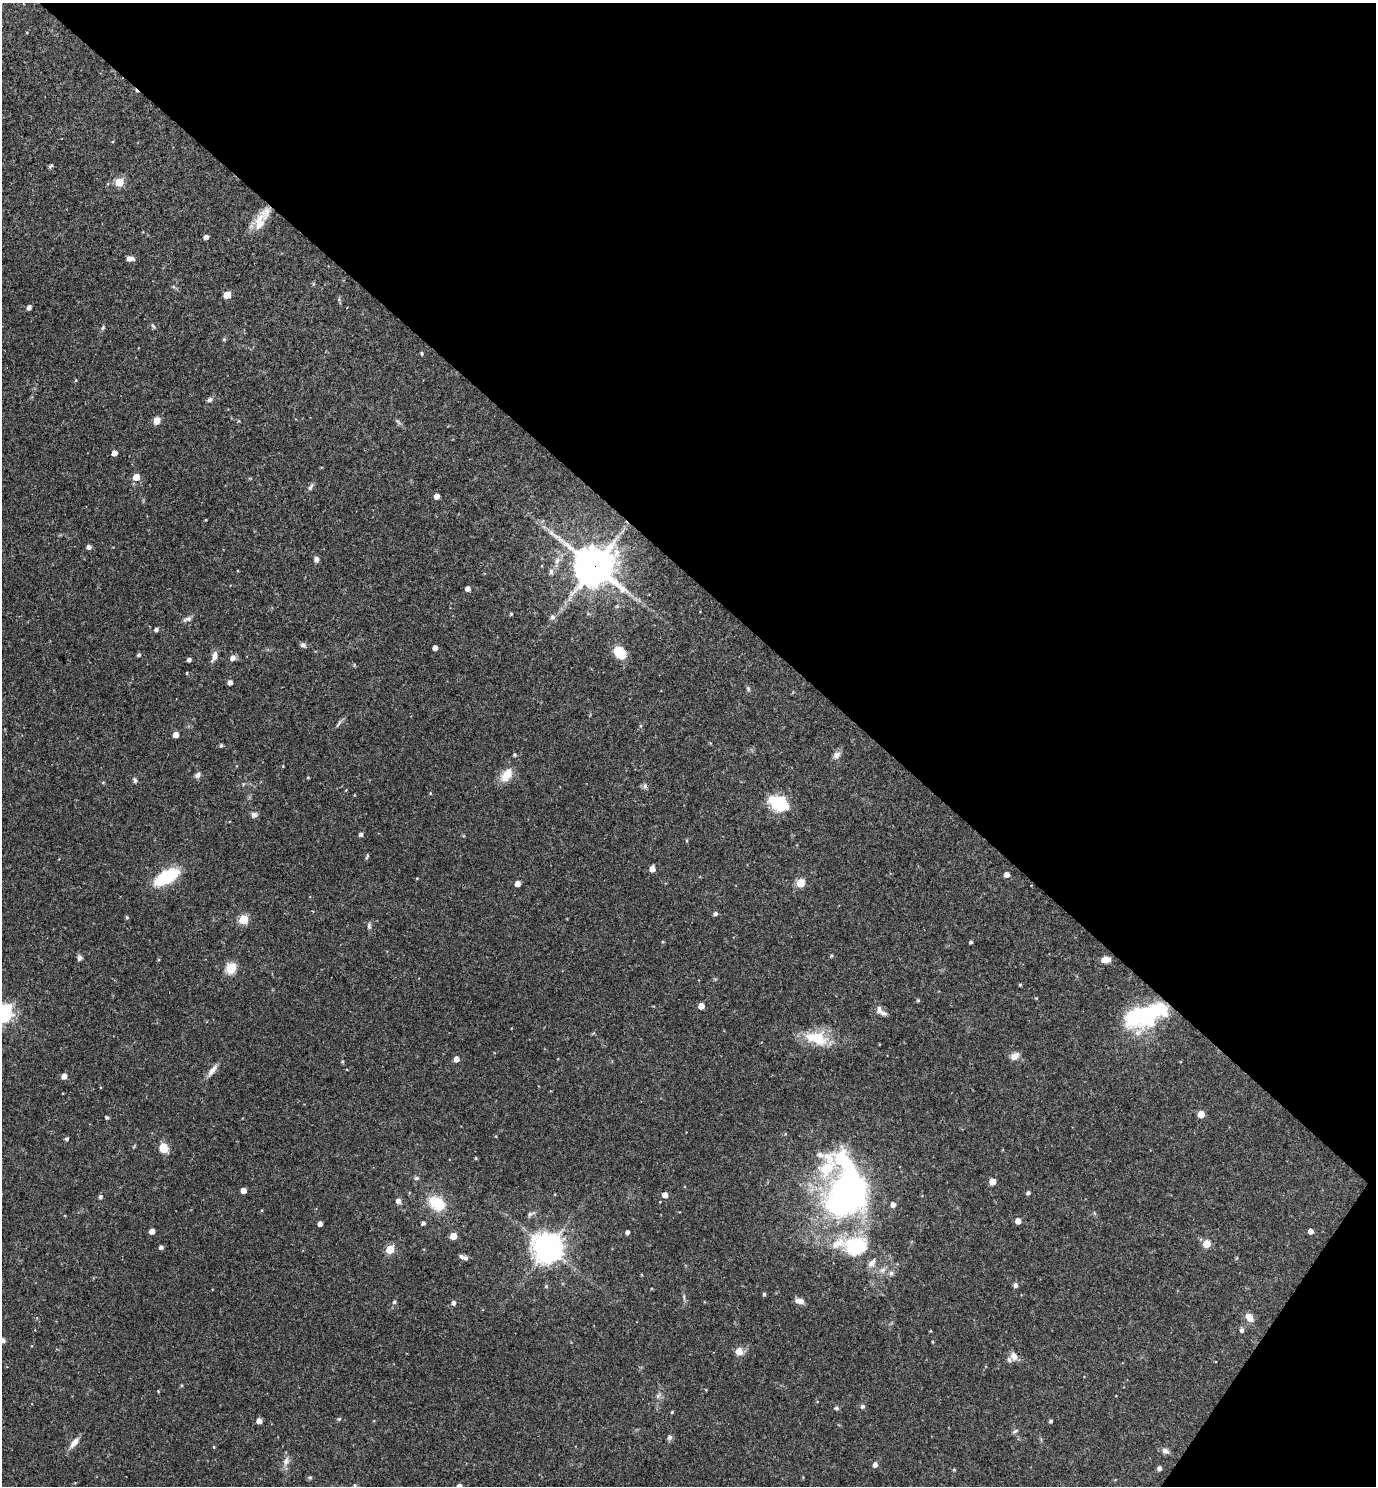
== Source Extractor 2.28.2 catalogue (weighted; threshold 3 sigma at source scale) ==
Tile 8 of 4 x 4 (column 4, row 2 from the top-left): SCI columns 4273-5646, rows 2967-4450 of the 5936 x 5933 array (HDU 1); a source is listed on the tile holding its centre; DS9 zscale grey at full resolution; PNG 1378 x 1488 px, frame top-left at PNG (2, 3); no overlay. Shown black and unused: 40% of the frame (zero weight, under 3 of 4 exposures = <1% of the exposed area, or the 3 px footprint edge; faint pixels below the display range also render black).
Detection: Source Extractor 2.28.2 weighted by HDU 2 'WHT'; one run over the whole footprint, this tile lists its part. Background 0.0527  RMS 0.0031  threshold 0.0142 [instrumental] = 3 sigma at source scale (4.5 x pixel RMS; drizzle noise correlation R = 1.50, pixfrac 1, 0.05/0.05 arcsec/px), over >= 5 px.
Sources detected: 161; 3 inside a brighter object's white glare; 2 cosmic-ray / hot-pixel residue — not listed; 7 inside a brighter listed object's ellipse — not listed separately; the other 149 listed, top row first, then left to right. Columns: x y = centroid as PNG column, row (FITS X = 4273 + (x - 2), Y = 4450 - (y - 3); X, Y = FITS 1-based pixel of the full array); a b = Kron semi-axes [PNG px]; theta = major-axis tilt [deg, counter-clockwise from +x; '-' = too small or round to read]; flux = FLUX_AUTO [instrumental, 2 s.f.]
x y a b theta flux
51 166 7 4 52 0.51
119 182 5 5 - 11
259 222 27 14 73 5.8
206 237 4 4 - 1.4
130 258 8 5 -3 1.7
227 295 5 5 - 4.8
29 307 4 4 - 1.4
153 326 7 4 -61 0.52
103 328 7 5 69 0.5
224 339 5 4 - 0.38
422 353 4 3 - 0.41
76 380 5 3 - 0.26
209 400 8 6 43 0.78
157 420 7 6 - 3
397 421 7 5 -45 0.59
114 453 4 4 - 2.2
136 477 5 5 - 5.3
311 487 11 5 53 0.9
437 496 4 4 - 2.4
206 520 4 3 - 0.23
89 547 5 4 - 1.2
316 559 7 6 - 1
557 561 11 7 74 1.7
594 566 14 13 - 800
551 571 8 6 87 0.93
468 589 4 4 - 1.7
511 614 4 3 - 0.41
552 617 7 6 - 1.1
187 619 13 6 18 1.1
156 629 4 4 - 0.9
303 645 7 6 - 0.85
435 648 4 4 - 1.9
620 653 12 9 -44 7.8
139 655 6 4 41 0.5
214 656 13 6 69 1.9
233 658 6 5 - 1.8
189 660 4 3 - 0.97
187 673 3 3 - 0.3
230 682 4 4 - 1.4
748 689 8 5 -64 0.57
339 723 13 3 60 0.69
176 735 4 4 - 2.3
221 745 5 4 - 0.42
515 755 4 4 - 0.45
836 755 11 8 45 1.5
197 775 9 6 36 0.92
507 775 17 10 58 5.5
308 777 3 3 - 0.27
135 780 7 5 -73 0.63
103 782 5 3 - 0.29
430 793 5 3 - 0.25
354 795 3 2 - 0.22
779 803 18 12 -28 16
254 815 8 7 - 1.1
361 834 4 4 - 0.99
367 856 8 3 71 0.43
652 869 5 4 - 2.7
1007 874 5 5 - 1.8
167 877 15 7 30 33
417 878 5 3 - 0.22
801 883 5 5 - 11
517 884 4 4 - 2.2
715 914 5 4 - 0.9
127 917 5 4 - 0.42
243 919 5 5 - 15
369 926 10 5 -84 0.76
971 942 4 3 - 0.6
831 956 4 4 - 0.42
79 958 7 6 - 0.97
1106 959 10 6 2 2.6
231 968 6 5 - 21
1020 985 3 3 - 0.33
918 1000 4 4 - 0.35
701 1006 5 4 - 2.5
879 1010 11 6 88 1.3
3 1013 8 7 - 120
1144 1015 50 25 21 31
817 1038 32 17 -14 10
1015 1056 12 8 29 2
456 1059 4 4 - 2.4
342 1061 4 3 - 0.37
212 1070 19 6 53 2
64 1076 5 4 - 2.4
1201 1114 5 5 - 5.3
107 1118 5 4 - 0.44
67 1139 4 4 - 0.6
163 1148 9 8 - 5.4
476 1158 4 4 - 0.36
417 1178 6 5 - 0.66
993 1182 5 5 - 3.4
243 1190 4 4 - 2.6
1028 1193 4 4 - 0.76
665 1195 5 4 - 2.4
847 1195 55 44 44 100
100 1197 5 4 - 0.7
398 1201 5 5 - 1.8
437 1203 16 12 -32 11
531 1214 10 5 21 0.79
1018 1221 5 4 - 2.3
423 1223 4 4 - 0.78
320 1224 4 4 - 1.5
152 1231 4 4 - 2.2
1311 1231 4 4 - 2
627 1232 4 4 - 1
453 1236 5 5 - 5.2
1207 1244 5 5 - 7.7
856 1246 30 24 11 19
161 1247 4 4 - 0.96
548 1247 10 10 - 400
390 1249 5 5 - 12
465 1258 9 5 -41 0.77
883 1270 9 6 27 1.2
891 1273 7 6 - 0.85
641 1275 4 2 - 0.24
1015 1285 6 5 - 0.85
546 1286 5 5 - 0.35
764 1294 4 4 - 0.54
684 1297 7 4 -89 0.51
799 1301 10 6 -16 1.8
394 1302 5 5 - 0.57
454 1303 6 5 - 0.71
1249 1318 10 7 -51 2.8
1242 1330 5 5 - 0.94
930 1331 3 3 - 0.24
2 1340 7 6 - 1.1
932 1342 4 3 - 0.27
739 1351 5 5 - 6.5
1014 1356 11 8 -67 1.8
158 1391 4 3 - 0.25
658 1396 10 5 47 0.95
863 1406 6 6 - 0.72
836 1408 5 5 - 0.67
672 1412 3 3 - 0.34
339 1419 5 4 - 0.4
259 1421 4 4 - 2.4
374 1421 4 3 - 0.25
1051 1421 4 3 - 0.69
1015 1431 9 4 25 0.62
669 1437 8 7 - 0.8
74 1443 15 7 50 2.4
214 1447 4 3 - 0.27
1165 1451 11 7 -25 1.2
286 1461 12 8 77 1.9
875 1465 5 4 - 1.5
1159 1468 5 5 - 0.91
954 1470 4 3 - 0.32
310 1477 6 4 -1 0.42
355 1485 4 4 - 0.5
459 1486 4 4 - 2.3
Overlapping masked pixels (flux is a lower limit): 1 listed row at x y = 594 566
Isophote crosses this tile's border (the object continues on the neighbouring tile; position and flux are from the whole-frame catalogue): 4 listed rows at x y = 3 1013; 2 1340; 355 1485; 459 1486